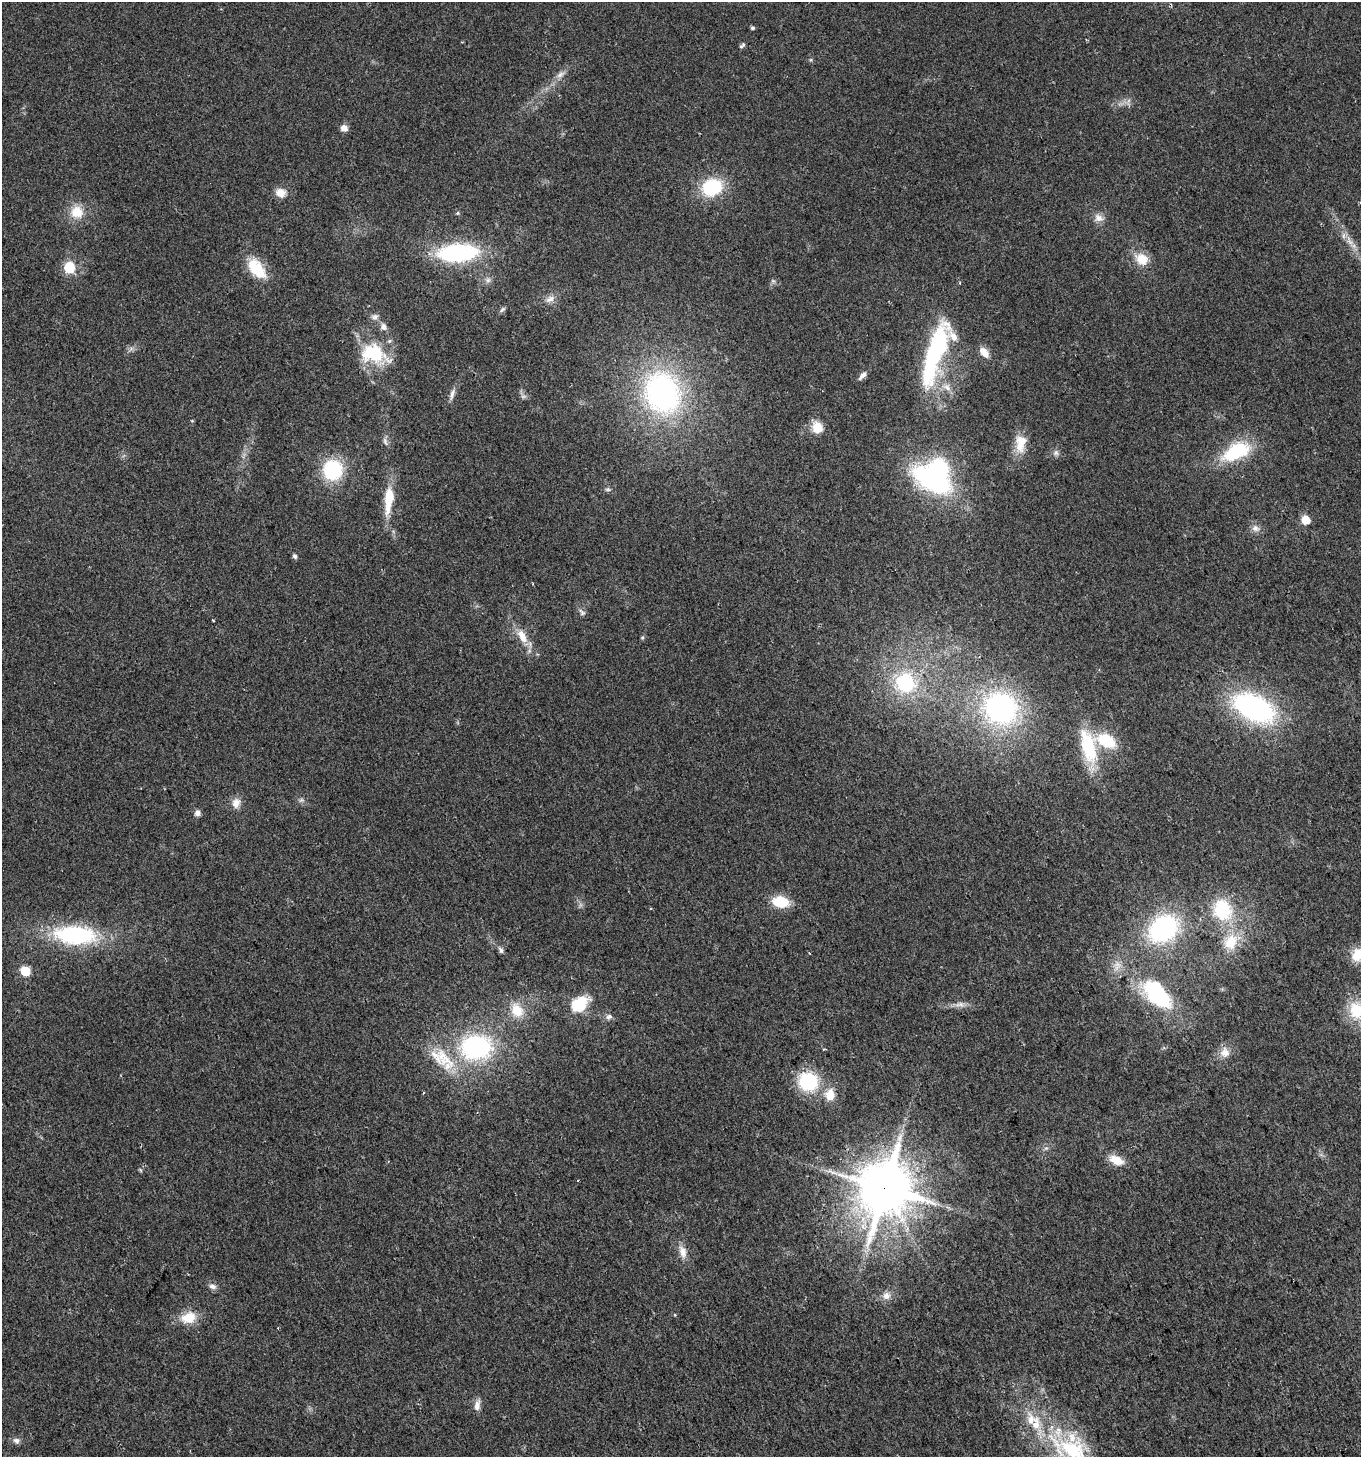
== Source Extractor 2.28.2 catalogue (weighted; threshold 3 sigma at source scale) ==
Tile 6 of 4 x 4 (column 2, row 2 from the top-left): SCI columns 1485-2843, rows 2943-4397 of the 5747 x 5880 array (HDU 1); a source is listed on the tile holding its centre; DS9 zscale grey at full resolution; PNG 1363 x 1459 px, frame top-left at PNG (2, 2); no overlay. Shown black and unused: <1% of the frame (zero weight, under 2 of 3 exposures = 2% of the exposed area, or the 3 px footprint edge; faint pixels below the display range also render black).
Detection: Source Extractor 2.28.2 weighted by HDU 2 'WHT'; one run over the whole footprint, this tile lists its part. Background 0.0449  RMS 0.008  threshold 0.036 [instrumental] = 3 sigma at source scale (4.5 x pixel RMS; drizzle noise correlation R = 1.50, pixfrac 1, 0.0396/0.0396 arcsec/px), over >= 5 px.
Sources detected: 88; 1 too faint to see at this stretch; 1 inside a brighter object's white glare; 1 cosmic-ray / hot-pixel residue — not listed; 4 inside a brighter listed object's ellipse — not listed separately; the other 81 listed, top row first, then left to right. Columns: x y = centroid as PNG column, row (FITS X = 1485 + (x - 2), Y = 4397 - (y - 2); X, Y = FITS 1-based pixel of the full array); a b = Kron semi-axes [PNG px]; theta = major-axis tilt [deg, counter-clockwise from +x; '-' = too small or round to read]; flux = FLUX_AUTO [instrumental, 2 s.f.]
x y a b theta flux
753 28 5 5 - 1.4
742 45 9 4 42 1.7
560 74 12 6 37 3.9
344 128 8 7 - 4.6
712 187 22 17 21 43
281 193 12 10 -15 8.1
77 212 17 16 - 15
458 213 5 5 - 1
1098 218 12 10 -26 5.4
1350 242 10 5 -54 4
457 253 39 17 4 91
1142 259 17 13 -41 13
69 267 11 10 - 18
257 269 27 14 -51 26
488 280 8 6 1 2.5
773 281 7 4 -18 1.2
550 299 13 8 32 4.8
502 310 9 5 51 1.7
375 317 10 7 20 2.9
383 327 10 9 - 3.6
984 352 13 7 -51 7.6
935 353 77 18 72 100
373 354 34 22 -14 41
863 375 12 6 45 3.7
947 387 12 7 -38 4.6
662 393 46 38 -69 170
452 394 16 5 75 3.6
817 427 12 10 -68 14
385 441 10 5 -66 2.3
1020 443 24 13 85 14
1237 451 36 18 26 44
1056 453 8 7 - 2.5
333 470 17 16 - 56
931 479 39 18 -30 120
608 489 8 4 -8 1.4
389 499 28 9 83 27
1305 520 6 5 - 19
1255 528 9 9 - 4
295 556 6 5 - 1.8
582 612 12 6 -52 2.5
213 620 3 2 - 0.87
522 636 21 10 -61 11
642 638 6 4 19 0.94
905 683 24 22 -54 54
1000 708 32 29 -28 150
1254 708 36 20 -26 160
1106 741 19 12 -27 33
1088 746 49 19 -74 42
301 800 6 5 - 1.5
236 803 14 11 73 6.3
197 813 7 6 - 3.3
780 902 17 11 -10 21
1222 910 24 20 -67 44
1163 928 30 22 38 100
75 935 40 18 -3 94
1231 942 23 17 67 21
501 950 9 6 -62 2.2
1357 955 16 13 71 14
25 971 6 5 - 30
1157 994 36 20 -48 77
579 1004 21 15 37 26
959 1004 16 6 6 4.5
517 1010 19 14 -58 14
1356 1011 26 20 -65 25
609 1017 10 7 16 2.9
476 1047 35 27 3 99
1225 1052 14 13 - 7.7
434 1054 19 9 -48 11
808 1082 21 20 - 45
423 1092 3 2 - 1.1
830 1095 16 13 -90 11
1116 1160 18 9 -23 11
578 1180 3 2 - 0.52
884 1188 15 14 - 4300
683 1252 18 9 -72 7
212 1286 9 7 -14 3.1
886 1296 11 10 - 5
188 1317 20 15 18 14
477 1405 15 8 81 4.7
16 1441 9 8 - 3
1071 1449 59 29 -25 74
Overlapping masked pixels (flux is a lower limit): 1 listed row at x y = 884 1188
Isophote crosses this tile's border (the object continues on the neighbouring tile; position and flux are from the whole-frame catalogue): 3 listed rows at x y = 1357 955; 1356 1011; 1071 1449